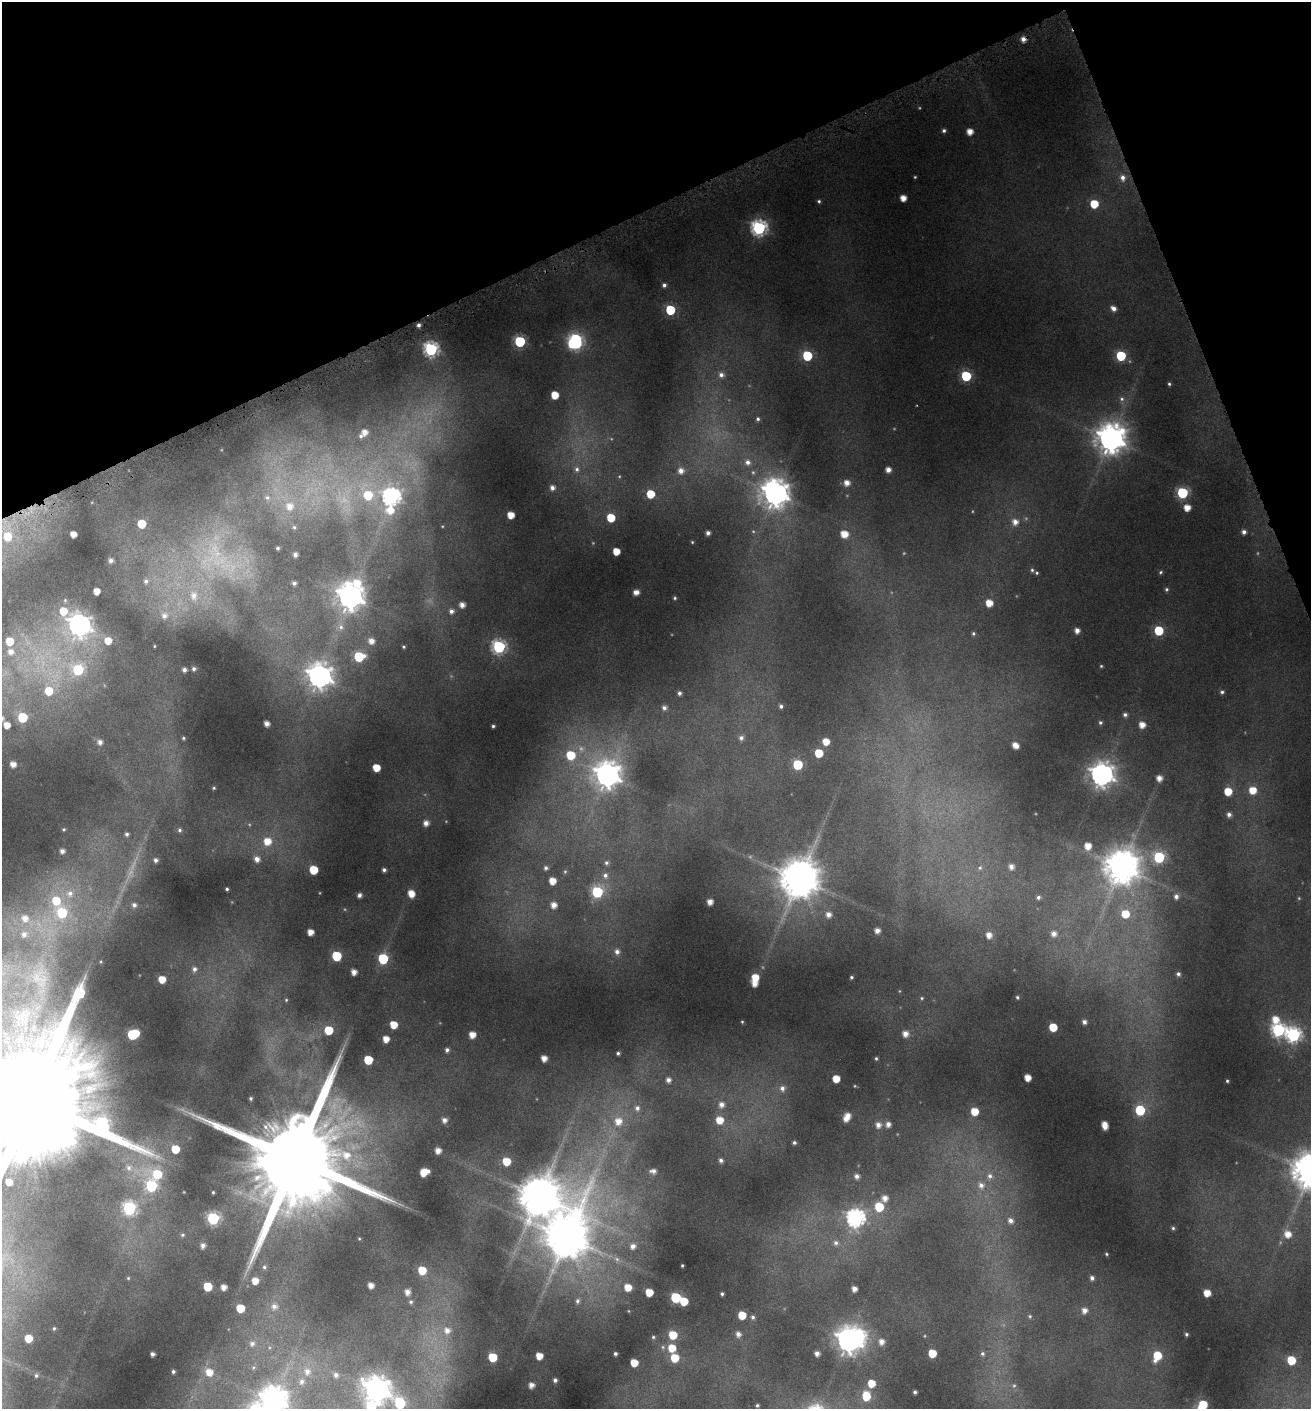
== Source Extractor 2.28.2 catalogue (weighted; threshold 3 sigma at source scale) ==
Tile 3 of 4 x 4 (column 3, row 1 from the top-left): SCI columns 2781-4089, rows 4226-5632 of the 5492 x 5671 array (HDU 1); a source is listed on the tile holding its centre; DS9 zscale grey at full resolution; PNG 1313 x 1411 px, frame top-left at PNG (2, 2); no overlay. Shown black and unused: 19% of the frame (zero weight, under 4 of 8 exposures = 2% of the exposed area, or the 3 px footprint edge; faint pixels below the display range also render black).
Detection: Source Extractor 2.28.2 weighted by HDU 2 'WHT'; one run over the whole footprint, this tile lists its part. Background 0.0951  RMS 0.0097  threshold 0.0395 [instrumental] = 3 sigma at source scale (4.09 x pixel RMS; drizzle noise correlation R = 1.36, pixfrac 0.8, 0.0396/0.0396 arcsec/px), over >= 5 px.
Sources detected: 329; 20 too faint to see at this stretch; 2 inside a brighter object's white glare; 1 cosmic-ray / hot-pixel residue — not listed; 3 inside a brighter listed object's ellipse — not listed separately; the other 303 listed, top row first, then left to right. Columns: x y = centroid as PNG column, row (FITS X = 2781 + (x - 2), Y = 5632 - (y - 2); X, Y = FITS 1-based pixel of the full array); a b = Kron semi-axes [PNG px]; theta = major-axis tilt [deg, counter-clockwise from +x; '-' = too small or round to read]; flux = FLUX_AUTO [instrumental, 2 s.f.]
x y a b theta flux
944 131 5 4 - 2.2
970 132 5 5 - 9.4
1122 178 9 7 -82 5.3
903 198 5 5 - 9.2
819 201 4 4 - 1.6
1094 204 6 5 - 28
759 228 7 7 - 220
664 285 4 4 - 2.8
1113 308 6 5 - 4.9
670 310 6 6 - 53
419 325 4 3 - 2.7
520 341 6 6 - 87
576 343 10 6 2 130
431 349 7 7 - 200
807 356 6 6 - 60
1121 356 6 6 - 51
721 375 8 7 - 4.9
966 376 6 6 - 62
1169 384 4 4 - 1.4
555 395 6 5 - 18
1122 399 7 6 - 2.9
758 419 6 5 - 2.3
365 432 8 7 - 8.6
1111 438 10 10 - 1400
747 462 8 7 - 5
577 469 8 7 - 3.7
888 470 5 4 - 5.9
681 471 7 7 - 6.4
847 483 6 6 - 6.9
552 488 5 5 - 4.4
775 493 10 9 - 1100
1182 493 6 6 - 90
650 494 5 5 - 26
267 497 8 7 - 3.7
391 497 8 8 - 330
345 498 51 30 89 88
290 506 11 11 - 13
1187 508 5 5 - 11
390 510 13 11 9 18
511 515 5 5 - 14
611 518 6 5 - 25
1015 522 8 8 - 7.7
141 524 6 6 - 27
294 527 6 5 - 1.9
1244 532 5 5 - 3.5
708 533 4 4 - 3.2
73 534 5 5 - 8.5
844 534 7 6 - 13
7 536 9 9 - 22
692 542 3 2 - 0.66
278 548 4 3 - 1.9
616 551 5 5 - 15
295 555 4 4 - 3.6
111 561 5 5 - 3.3
1032 570 6 4 -88 1.8
1160 572 5 4 - 1.3
1037 573 5 4 - 1.4
146 581 7 7 - 3.6
294 583 4 4 - 2.6
1166 589 4 4 - 1.6
96 591 5 5 - 10
636 592 5 4 - 6.2
194 596 16 11 -79 15
350 596 10 9 - 1000
675 598 4 3 - 1.2
989 603 5 5 - 13
462 605 5 5 - 6.2
63 611 9 8 - 19
451 611 6 5 - 3.6
164 616 10 9 - 7.3
79 625 9 9 - 580
341 627 9 8 - 5.1
1159 630 6 6 - 42
1077 631 5 5 - 5.6
973 633 5 4 - 1.4
10 641 7 6 - 19
108 641 6 6 - 14
371 641 7 6 - 7.1
154 646 4 2 - 0.72
403 647 3 3 - 1.1
499 647 7 6 - 160
11 652 9 8 - 7.7
359 657 7 6 - 53
1101 666 4 4 - 1.1
194 669 4 3 - 2.1
78 670 7 6 - 71
184 670 4 4 - 3.3
319 676 10 9 - 810
49 691 8 7 - 21
1222 692 5 5 - 2
679 693 4 3 - 2.3
781 706 4 4 - 2.3
664 708 5 4 - 2.9
1125 715 5 4 - 2.3
22 717 6 6 - 48
1100 722 4 4 - 1.5
267 724 5 4 - 5.8
7 725 5 5 - 10
1142 725 5 5 - 9.3
493 726 3 3 - 1.6
183 738 4 3 - 1.2
741 738 7 6 - 3.5
826 741 5 5 - 12
100 742 6 6 - 4.7
1015 745 6 5 - 8
819 753 5 5 - 26
571 755 7 7 - 26
13 764 4 4 - 6.8
798 764 6 6 - 51
376 768 5 5 - 16
1102 774 8 8 - 760
607 775 9 9 - 960
1159 778 5 5 - 6.8
214 788 4 3 - 1
1253 790 7 7 - 16
1228 791 6 6 - 18
1229 814 5 5 - 3.4
426 823 5 5 - 6.1
64 829 3 3 - 1
179 830 6 5 - 1.9
127 834 6 5 - 2.5
267 841 8 8 - 13
1088 846 6 6 - 11
62 851 4 4 - 3.7
1159 857 6 6 - 91
257 859 7 6 - 5.3
156 860 6 6 - 3.6
606 863 6 6 - 2.3
1011 867 6 5 - 4.9
1122 867 11 11 - 2100
546 868 6 5 - 2.6
980 868 7 7 - 3
313 870 6 6 - 28
384 870 4 4 - 2.4
605 875 8 7 - 3.9
799 879 11 11 - 3000
552 881 6 5 - 12
227 889 3 3 - 1.4
597 892 6 6 - 96
70 894 13 12 - 13
411 894 7 5 -65 12
359 895 4 4 - 3.7
1176 896 6 5 - 3.9
1038 897 5 4 - 2.1
56 901 11 10 - 24
710 902 5 5 - 7.2
134 905 7 6 - 4.3
553 905 7 6 - 7.5
62 913 9 9 - 54
828 914 6 6 - 5.7
1125 914 7 7 - 19
25 919 16 11 -41 18
877 931 5 5 - 5.8
310 932 5 5 - 9.2
24 934 13 12 - 13
1054 934 7 6 - 5.2
989 935 6 5 - 7.2
617 952 6 6 - 3.9
336 956 6 6 - 47
383 959 6 6 - 59
194 969 7 6 - 3.9
354 972 5 5 - 6.7
1178 974 5 5 - 2.6
755 977 6 5 - 15
851 977 3 3 - 1.4
162 979 5 5 - 14
754 983 5 5 - 7.4
1017 997 4 3 - 1.2
922 998 5 5 - 1.4
286 1000 4 4 - 1
1275 1019 7 7 - 13
742 1022 3 3 - 0.8
1084 1022 5 5 - 3.7
394 1025 5 5 - 16
1053 1027 5 5 - 24
329 1030 6 6 - 26
1278 1030 7 7 - 170
133 1034 8 6 24 60
905 1034 6 6 - 7.4
472 1035 5 5 - 10
1293 1035 7 7 - 200
386 1039 5 5 - 9.9
447 1050 5 4 - 2.7
618 1053 3 3 - 1.7
544 1058 5 5 - 7.7
876 1058 4 3 - 1.2
368 1060 6 5 - 30
1028 1077 5 5 - 11
836 1079 5 5 - 15
668 1080 6 6 - 4.3
1227 1081 3 3 - 1.2
782 1088 8 7 - 4.4
251 1098 3 3 - 1.3
31 1101 57 31 -73 55000
721 1104 8 7 - 5.9
637 1108 8 8 - 5
1140 1110 6 6 - 58
974 1111 6 5 - 19
846 1119 6 5 - 6.7
444 1120 6 5 - 4.7
719 1120 7 7 - 15
618 1121 11 11 - 14
888 1124 5 5 - 5.2
878 1125 7 6 - 5.8
1105 1125 7 5 -75 11
794 1143 4 4 - 2.1
175 1149 5 5 - 20
438 1150 5 5 - 6.8
295 1159 34 21 -73 29000
721 1160 6 5 - 3
506 1161 6 5 - 20
129 1168 9 9 - 6.2
653 1171 7 5 1 4.1
424 1172 8 6 32 17
157 1174 10 8 -18 31
857 1176 5 5 - 4
990 1176 9 8 - 5.2
9 1182 8 7 - 11
981 1185 10 9 - 6.6
151 1186 7 6 - 95
213 1192 3 3 - 0.97
539 1196 13 12 - 3000
885 1198 7 6 - 6.5
879 1207 7 6 - 33
129 1208 7 7 - 150
213 1218 6 6 - 120
856 1218 8 7 - 350
1010 1221 7 6 - 4.6
1173 1228 5 4 - 1.5
1288 1234 8 8 - 11
182 1235 6 4 14 1.5
567 1237 18 13 71 3500
836 1243 8 7 - 4
203 1246 5 4 - 3.9
633 1246 7 7 - 6
1106 1254 4 3 - 1.1
617 1259 9 6 -18 4.2
682 1265 3 3 - 1.1
264 1267 6 6 - 2.1
422 1270 6 6 - 21
128 1278 5 5 - 1.1
1092 1278 5 5 - 3.3
255 1281 6 6 - 9.8
371 1285 5 4 - 6.7
207 1286 6 6 - 27
223 1287 4 4 - 6.6
628 1287 6 6 - 14
854 1289 5 4 - 5.6
407 1292 6 5 - 6.7
649 1292 5 5 - 17
1207 1293 5 5 - 12
722 1294 3 3 - 1.5
675 1297 6 6 - 55
578 1301 8 6 74 2.7
684 1301 6 5 - 26
411 1302 7 6 - 2.5
274 1306 8 8 - 5.7
240 1308 6 5 - 24
1084 1310 7 6 - 6
742 1315 5 5 - 22
1030 1316 6 5 - 1.6
753 1317 5 4 - 2
54 1328 4 3 - 1.2
447 1330 10 9 - 9.5
738 1334 6 5 - 4.4
1186 1334 4 3 - 1.6
673 1335 6 6 - 24
653 1337 4 4 - 1.4
28 1338 5 5 - 17
849 1340 9 7 -73 890
881 1342 7 6 - 6.4
252 1344 7 7 - 3.9
672 1348 7 6 - 18
817 1353 4 4 - 4.9
932 1353 5 5 - 21
152 1354 4 4 - 3.2
615 1354 3 3 - 2
982 1354 7 6 - 2.4
539 1356 5 5 - 13
1157 1356 8 6 67 26
493 1357 6 6 - 28
674 1358 6 6 - 24
1291 1360 6 6 - 30
634 1363 5 5 - 18
253 1367 7 5 84 1.6
173 1371 3 3 - 1.7
307 1371 11 10 - 9.5
209 1372 7 7 - 11
336 1375 7 6 - 4
36 1376 6 6 - 2.1
555 1380 4 4 - 2.6
302 1381 10 8 55 6
871 1383 6 6 - 18
531 1385 5 4 - 6
1014 1386 7 5 67 2.3
377 1389 9 9 - 1000
915 1392 4 3 - 2.2
866 1396 8 6 -87 28
273 1400 10 9 - 1300
400 1403 9 6 -51 63
1203 1404 6 5 - 25
757 1405 3 3 - 1.3
371 1406 8 7 - 49
Isophote crosses this tile's border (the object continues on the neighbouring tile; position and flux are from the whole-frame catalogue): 5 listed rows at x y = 31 1101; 273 1400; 400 1403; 1203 1404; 371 1406